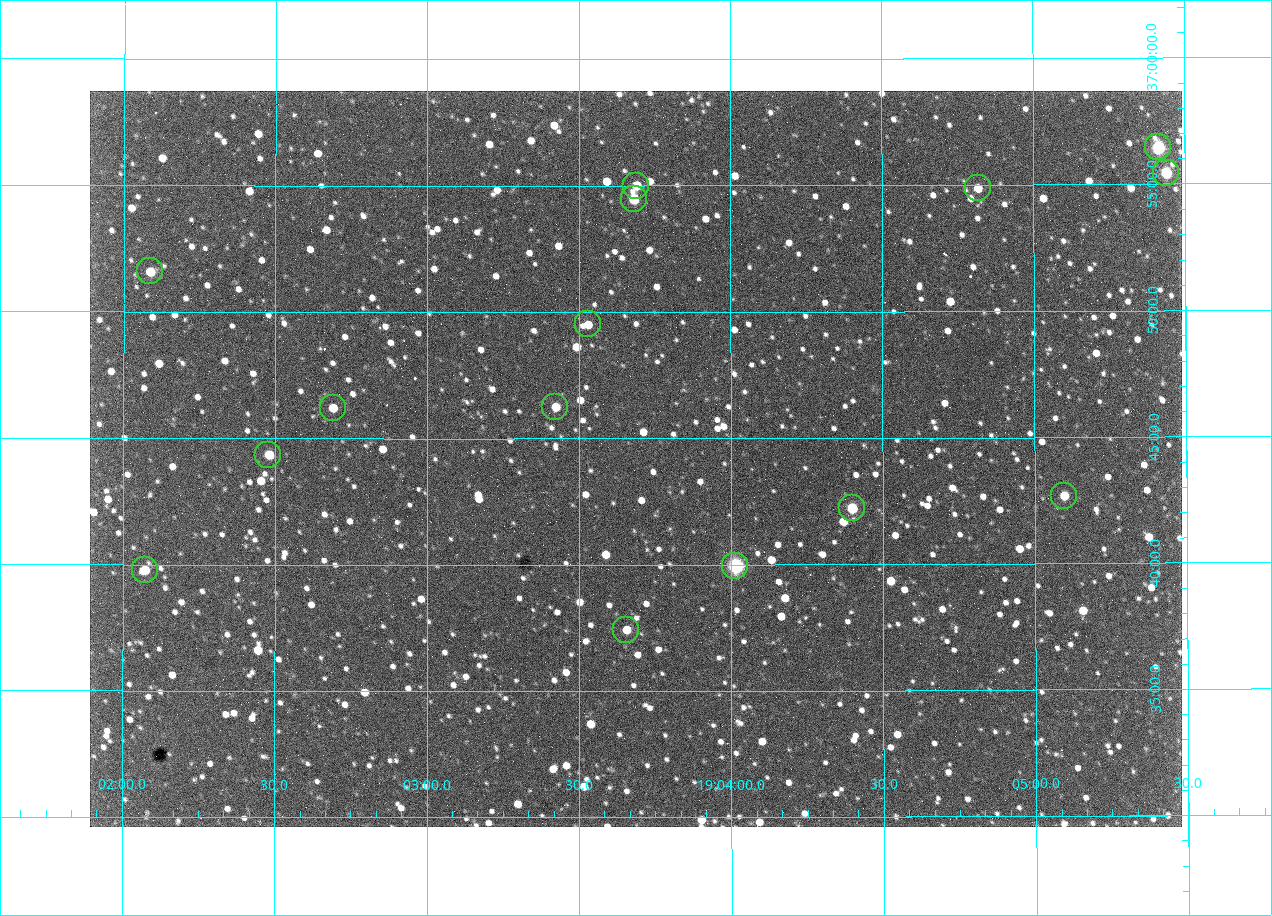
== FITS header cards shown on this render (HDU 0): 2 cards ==
NAXIS1  =                 1092 /fastest changing axis
NAXIS2  =                  736 /next to fastest changing axis

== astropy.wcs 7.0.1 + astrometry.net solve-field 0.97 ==
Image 1092 x 736 px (HDU 0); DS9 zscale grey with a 90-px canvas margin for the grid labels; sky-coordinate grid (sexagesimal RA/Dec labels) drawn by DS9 from the SOLVED WCS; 15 Tycho-2 reference stars matched to detected sources circled (green)
Header WCS: none
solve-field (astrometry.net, Tycho-2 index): SOLVED blind (the file carries no WCS)
Solved WCS: RA---TAN-SIP/DEC--TAN-SIP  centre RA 19:03:41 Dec +36:44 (285.92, +36.74 deg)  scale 2.37 arcsec/px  FOV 43.2' x 29.1'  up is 0 deg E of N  parity flipped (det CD > 0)
(file carries no celestial WCS; the grid is the blind solution)
Tycho-2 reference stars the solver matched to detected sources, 15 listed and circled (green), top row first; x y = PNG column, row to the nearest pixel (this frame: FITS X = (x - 90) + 1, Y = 736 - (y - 91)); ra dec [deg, ICRS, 3 dp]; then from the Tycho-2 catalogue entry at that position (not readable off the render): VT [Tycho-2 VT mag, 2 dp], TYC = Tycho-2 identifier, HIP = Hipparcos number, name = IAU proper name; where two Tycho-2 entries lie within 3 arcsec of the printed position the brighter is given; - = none
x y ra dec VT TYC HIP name
1158 147 286.353 +36.941 8.32 2652-644-1 93748 -
1166 173 286.360 +36.924 9.83 2652-14-1 - -
636 186 285.922 +36.917 10.48 2652-1249-1 - -
978 188 286.204 +36.915 10.94 2652-350-1 - -
634 199 285.920 +36.908 9.57 2652-218-1 - -
150 271 285.522 +36.860 10.88 2651-1921-1 - -
588 324 285.882 +36.825 10.95 2652-329-1 - -
555 407 285.856 +36.771 11.11 2652-1253-1 - -
333 408 285.672 +36.770 11.14 2651-2527-1 - -
268 455 285.620 +36.739 11.03 2651-1906-1 - -
1064 496 286.274 +36.711 10.88 2652-1070-1 - -
852 508 286.100 +36.704 10.14 2652-1649-1 - -
735 566 286.004 +36.666 8.52 2652-1368-1 - -
145 570 285.518 +36.663 10.71 2651-2245-1 - -
626 630 285.914 +36.624 11.11 2652-845-1 - -